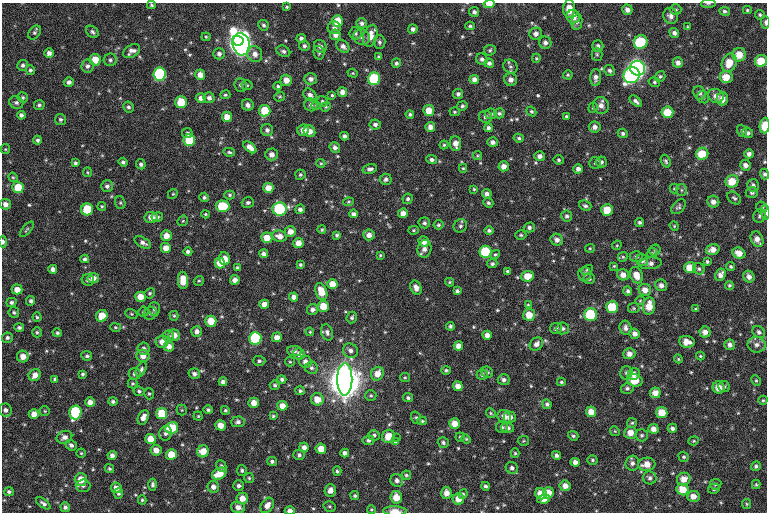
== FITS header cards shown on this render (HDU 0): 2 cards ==
NAXIS1  =                  765 /fastest changing axis
NAXIS2  =                  510 /next to fastest changing axis

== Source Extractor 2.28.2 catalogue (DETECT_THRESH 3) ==
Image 765 x 510 px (HDU 0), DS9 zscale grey, 1 PNG px = 1 image px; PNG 769 x 514 px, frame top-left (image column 1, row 510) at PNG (2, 3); each listed source drawn as its Kron ellipse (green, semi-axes under 4 px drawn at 4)
Background 326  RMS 13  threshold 38.3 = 3 sigma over >= 5 px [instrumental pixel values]
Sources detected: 555; of the 555, the 500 brightest by FLUX_AUTO listed and drawn (55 fainter detections omitted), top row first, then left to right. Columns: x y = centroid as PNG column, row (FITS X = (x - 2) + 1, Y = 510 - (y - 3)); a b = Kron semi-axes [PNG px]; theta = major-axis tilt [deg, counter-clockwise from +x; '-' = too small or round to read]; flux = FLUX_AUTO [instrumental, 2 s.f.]
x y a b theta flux
489 4 6 4 6 7.3e+03
708 4 7 3 5 1.2e+03
151 5 4 4 - 1.3e+03
287 7 4 3 - 1.0e+03
569 9 9 6 87 9.6e+03
627 10 5 5 - 3.7e+03
676 10 5 5 - 1.4e+03
747 10 4 3 - 1.1e+03
725 11 5 4 - 2.0e+03
474 12 5 5 - 2.4e+03
760 15 5 4 - 1.3e+03
671 16 8 7 - 3.8e+03
573 17 7 6 - 8.4e+03
337 21 6 5 - 1.6e+04
577 22 8 5 79 2.1e+03
765 22 6 3 -87 1.9e+03
362 23 5 5 - 2.7e+03
263 25 5 5 - 1.7e+03
470 26 5 3 - 1.4e+03
688 27 4 4 - 1.0e+03
334 28 6 6 - 3.1e+03
413 29 4 4 - 2.9e+03
92 32 7 5 -42 2.2e+03
34 33 8 5 51 1.8e+03
355 33 6 6 - 2.3e+03
674 33 5 4 - 2.9e+03
536 34 6 6 - 3.8e+03
335 35 5 5 - 4.4e+03
370 36 11 7 73 1.0e+04
206 37 4 4 - 9.8e+02
362 37 8 7 - 4.1e+03
301 38 5 4 - 2.4e+03
238 41 6 5 - 3.3e+05
379 42 7 6 - 2.3e+03
641 42 7 6 - 4.8e+04
545 43 6 6 - 3.1e+03
241 44 11 8 -76 8.5e+05
304 46 5 5 - 2.1e+03
320 46 7 6 - 3.4e+03
343 46 7 5 -44 3.6e+03
598 46 5 5 - 3.1e+03
490 50 6 5 - 1.5e+03
132 51 9 6 30 4.2e+03
283 51 7 5 -27 2.3e+03
49 53 5 5 - 3.8e+03
319 53 7 5 -76 1.8e+03
219 54 5 5 - 2.7e+03
255 54 8 7 - 5.4e+03
597 54 6 5 - 1.6e+03
739 55 7 6 - 1.1e+04
379 56 4 4 - 1.2e+03
536 58 4 3 - 1.1e+03
482 59 6 5 - 2.4e+03
95 60 6 5 - 1.3e+04
110 60 6 6 - 2.2e+03
761 61 6 6 - 1.5e+04
396 63 5 4 - 1.8e+03
489 63 5 4 - 2.7e+03
678 63 5 5 - 4.1e+03
729 63 9 7 68 1.2e+04
23 65 5 5 - 2.2e+03
87 66 7 6 - 2.7e+03
510 66 7 6 - 2.5e+03
638 68 7 7 - 5.2e+05
30 70 5 4 - 1.8e+03
610 71 5 5 - 2.3e+03
353 73 5 4 - 1.0e+03
159 74 6 6 - 8.7e+04
200 75 5 5 - 6.7e+03
568 75 5 4 - 1.2e+03
632 75 8 7 - 1.5e+05
660 76 6 5 - 1.4e+03
596 77 8 5 88 3.8e+03
726 77 6 6 - 1.2e+04
311 79 6 5 - 3.7e+03
374 79 6 6 - 6.1e+04
474 79 5 4 - 4.4e+03
286 80 5 5 - 7.1e+03
511 80 6 6 - 4.6e+03
69 82 5 4 - 3.3e+03
654 82 6 4 -16 1.4e+03
241 85 7 6 - 2.6e+03
247 85 5 5 - 1.1e+03
278 86 4 3 - 1.3e+03
342 92 5 5 - 5.1e+03
700 93 7 6 - 3.0e+03
458 94 5 5 - 2.5e+03
225 95 5 4 - 1.3e+03
310 95 7 5 -43 4.1e+03
332 95 4 4 - 1.1e+03
716 96 8 7 - 5.4e+03
280 97 5 5 - 1.2e+03
703 97 6 5 - 1.7e+03
23 98 5 5 - 1.6e+03
201 98 5 5 - 4.6e+03
209 98 5 5 - 3.0e+03
722 99 6 6 - 7.3e+03
322 101 5 5 - 1.5e+03
636 101 7 4 -40 2.6e+03
181 102 6 6 - 1.9e+04
16 103 7 6 - 2.4e+03
39 105 5 5 - 1.8e+03
248 105 6 5 - 3.7e+03
311 105 6 6 - 3.2e+03
316 106 4 4 - 9.8e+02
462 106 5 4 - 1.7e+03
601 106 8 7 - 5.5e+03
128 107 5 5 - 2.0e+03
326 107 5 4 - 1.3e+03
593 108 5 4 - 1.3e+03
429 110 5 5 - 1.1e+04
265 111 6 5 - 2.2e+04
531 111 5 4 - 1.5e+03
455 112 5 4 - 1.1e+03
667 112 6 5 - 1.6e+04
499 113 5 5 - 1.8e+03
410 114 4 4 - 1.6e+03
491 114 6 5 - 2.0e+03
21 115 4 4 - 2.5e+03
566 116 3 3 - 1.3e+03
227 117 5 5 - 8.5e+03
485 117 6 6 - 2.5e+03
60 119 5 5 - 1.7e+03
375 124 6 5 - 2.6e+03
765 126 8 5 85 1.1e+04
430 127 5 5 - 5.1e+03
595 127 6 5 - 3.6e+03
488 128 4 4 - 2.2e+03
267 130 6 6 - 2.6e+03
303 130 6 5 - 6.2e+03
309 131 6 5 - 6.2e+03
742 131 6 4 -71 1.6e+03
187 133 5 5 - 2.1e+03
623 133 5 4 - 2.1e+03
748 133 5 5 - 2.5e+03
344 136 4 4 - 2.7e+03
519 138 5 4 - 1.6e+03
37 140 4 4 - 1.9e+03
189 140 6 5 - 3.1e+04
492 142 5 5 - 3.5e+03
456 143 7 5 -84 6.3e+03
444 145 4 4 - 1.2e+03
250 147 8 4 -39 6.7e+03
335 147 6 5 - 3.1e+03
5 149 5 5 - 9.8e+02
229 152 6 4 -12 1.5e+03
271 154 6 6 - 5.2e+03
702 154 6 6 - 1.8e+04
749 154 4 4 - 3.2e+03
477 156 4 4 - 1.1e+03
540 156 5 5 - 3.6e+03
432 160 5 4 - 2.6e+03
558 160 5 5 - 1.6e+03
666 161 6 4 -69 1.6e+03
123 162 5 4 - 1.9e+03
601 162 6 5 - 2.4e+03
75 163 4 3 - 1.7e+03
321 163 4 4 - 1.0e+03
595 163 5 5 - 1.5e+03
141 164 5 5 - 2.0e+03
745 165 5 5 - 4.3e+03
504 166 5 5 - 5.4e+03
463 168 4 3 - 1.1e+03
370 169 7 4 12 2.6e+03
578 169 4 4 - 3.8e+03
87 172 5 4 - 9.8e+02
765 174 5 4 - 2.1e+03
300 175 5 5 - 1.6e+03
13 177 5 4 - 1.0e+03
386 179 6 5 - 2.3e+03
732 181 6 6 - 1.5e+04
753 185 6 6 - 2.6e+03
107 186 6 5 - 2.5e+03
18 188 5 5 - 2.2e+04
268 188 5 5 - 1.0e+04
474 189 4 4 - 1.1e+03
674 189 5 4 - 1.0e+03
682 190 6 5 - 1.7e+03
752 193 6 5 - 2.3e+03
173 194 5 4 - 1.1e+03
487 194 5 4 - 3.3e+03
230 195 5 4 - 1.4e+03
204 197 5 4 - 1.9e+03
734 198 8 5 -41 1.8e+03
408 199 5 5 - 1.9e+03
348 202 5 3 - 1.1e+03
713 202 6 6 - 4.6e+03
120 203 6 5 - 1.3e+03
248 203 6 5 - 1.7e+03
488 203 5 4 - 1.5e+03
5 204 5 5 - 4.2e+03
102 206 4 4 - 1.2e+03
223 206 7 5 -5 3.3e+04
585 206 6 5 - 2.1e+03
678 207 9 5 47 2.0e+03
762 207 6 5 - 1.7e+03
87 209 6 6 - 2.8e+04
279 209 7 6 - 7.6e+04
300 209 5 5 - 3.3e+03
607 210 6 6 - 1.5e+04
765 212 7 4 -89 1.7e+03
403 213 5 4 - 5.9e+03
206 214 4 3 - 9.8e+02
354 214 4 4 - 2.9e+03
567 216 5 5 - 2.0e+03
760 216 7 6 - 2.1e+03
151 217 6 5 - 6.2e+03
157 217 6 4 8 2.0e+03
183 221 6 4 44 1.2e+03
640 222 4 4 - 1.8e+03
424 223 6 5 - 2.2e+03
438 225 5 5 - 1.5e+03
460 226 7 6 - 2.2e+03
674 226 5 4 - 9.9e+02
529 227 5 5 - 2.1e+03
27 229 9 3 50 1.3e+03
322 230 4 4 - 1.0e+03
413 230 5 4 - 1.1e+03
489 230 5 4 - 1.9e+03
290 231 5 5 - 6.3e+03
337 235 4 3 - 1.7e+03
369 235 6 5 - 4.7e+03
521 235 5 4 - 1.4e+03
166 236 5 5 - 7.9e+03
279 236 7 5 -12 6.0e+03
267 238 5 5 - 1.1e+04
757 239 8 6 -64 5.7e+03
557 240 6 5 - 3.9e+03
3 242 6 4 -87 2.5e+03
424 242 5 5 - 6.5e+03
143 243 9 5 -28 3.7e+03
298 243 5 5 - 9.2e+03
617 245 5 4 - 1.0e+03
166 248 5 5 - 7.6e+03
590 248 5 4 - 1.0e+03
424 249 9 6 74 4.3e+03
713 249 7 5 18 6.7e+03
655 250 6 5 - 1.5e+03
188 252 4 4 - 2.4e+03
485 252 6 6 - 4.6e+04
652 253 5 4 - 1.1e+03
739 253 7 5 -28 7.8e+03
264 254 4 4 - 3.4e+03
495 254 5 4 - 1.2e+03
380 255 4 3 - 1.1e+03
623 257 5 4 - 1.1e+03
636 257 6 5 - 2.0e+03
85 259 4 4 - 1.9e+03
225 259 6 5 - 9.3e+03
642 260 6 5 - 3.2e+03
707 261 4 3 - 1.4e+03
220 263 5 5 - 1.5e+04
650 263 11 6 6 4.2e+03
492 264 5 4 - 1.9e+03
300 265 3 3 - 1.5e+03
614 266 4 4 - 9.7e+02
731 267 4 4 - 1.4e+03
237 268 4 4 - 1.4e+03
690 268 6 5 - 1.5e+04
53 269 4 4 - 4.2e+03
699 269 6 5 - 1.9e+03
587 270 6 4 30 1.2e+03
508 271 4 3 - 1.9e+03
585 274 7 6 - 2.6e+03
623 275 6 6 - 5.8e+03
636 275 8 6 -68 1.0e+04
721 275 6 5 - 4.4e+03
528 276 6 5 - 1.2e+04
749 277 6 5 - 4.5e+03
93 278 6 5 - 5.4e+03
589 279 6 5 - 1.6e+03
88 280 6 5 - 2.4e+03
183 280 8 5 -88 1.6e+04
235 280 5 4 - 4.4e+03
199 281 5 4 - 1.1e+03
450 282 4 4 - 1.1e+03
332 284 5 5 - 1.0e+04
661 285 6 5 - 3.9e+03
729 285 4 4 - 1.2e+03
416 288 7 5 -65 4.7e+03
17 289 5 5 - 7.1e+03
645 290 6 6 - 6.9e+03
321 291 9 5 -70 1.5e+04
457 291 4 4 - 1.9e+03
628 291 4 4 - 2.0e+03
150 293 5 5 - 1.5e+03
140 297 5 5 - 1.0e+04
294 297 4 4 - 4.0e+03
31 301 5 4 - 2.3e+03
640 301 5 4 - 1.0e+03
11 302 5 4 - 2.2e+03
264 304 5 4 - 5.6e+03
528 305 4 4 - 1.1e+03
323 306 5 5 - 1.6e+04
649 306 9 6 83 1.2e+04
612 307 6 6 - 2.8e+04
634 308 6 5 - 1.2e+03
154 309 7 5 -86 2.6e+03
312 309 6 5 - 3.3e+03
696 309 4 3 - 1.3e+03
14 312 5 5 - 1.6e+03
143 312 5 5 - 1.2e+03
150 313 7 6 - 1.6e+03
131 314 6 4 -21 1.1e+03
591 314 6 6 - 4.7e+04
529 315 6 6 - 1.2e+04
102 316 6 5 - 1.3e+04
174 316 5 4 - 1.3e+03
37 317 5 4 - 1.3e+03
352 317 6 5 - 1.7e+03
211 321 5 5 - 1.6e+04
450 326 4 4 - 1.8e+03
19 327 5 4 - 2.0e+03
115 327 5 4 - 1.1e+03
556 328 6 5 - 1.8e+03
563 328 6 6 - 2.3e+03
626 328 7 6 - 3.5e+03
197 331 5 5 - 3.9e+03
37 332 5 4 - 1.4e+03
310 332 4 3 - 9.7e+02
327 332 8 5 -71 2.5e+03
705 332 5 5 - 5.3e+03
759 332 7 5 -47 2.6e+03
57 333 4 4 - 1.7e+03
635 334 5 5 - 4.3e+03
174 335 6 5 - 7.5e+03
487 335 4 4 - 4.8e+03
168 336 6 5 - 2.1e+03
277 337 5 4 - 7.0e+03
7 338 5 5 - 2.1e+03
255 338 6 6 - 7.7e+04
162 342 6 6 - 7.4e+03
687 342 8 6 -6 6.7e+03
536 344 7 6 - 3.9e+03
730 345 5 5 - 3.7e+03
757 345 9 8 - 4.3e+03
169 346 5 5 - 5.4e+03
458 346 4 4 - 5.9e+03
144 349 6 6 - 2.9e+03
295 351 7 5 -5 2.6e+03
350 351 8 7 - 3.5e+03
299 354 6 5 - 4.4e+03
629 354 6 5 - 5.2e+03
23 356 6 5 - 7.2e+03
87 356 5 4 - 1.8e+03
143 356 6 6 - 7.0e+03
700 356 4 4 - 9.7e+02
678 359 4 4 - 9.8e+02
259 361 6 5 - 1.8e+03
290 362 5 4 - 1.1e+03
305 362 6 6 - 4.4e+03
311 368 6 6 - 2.1e+03
141 369 8 4 62 2.3e+03
446 370 5 4 - 1.6e+03
487 372 6 5 - 2.1e+03
626 373 7 6 - 1.9e+03
83 374 3 3 - 1.5e+03
135 374 6 6 - 2.7e+03
194 374 6 5 - 2.7e+03
377 374 7 6 - 8.9e+03
482 374 6 5 - 2.1e+03
634 374 6 5 - 4.2e+03
35 375 6 5 - 7.4e+03
405 377 5 4 - 1.1e+03
55 379 4 4 - 1.4e+03
282 379 4 4 - 2.0e+03
345 379 16 7 90 4.1e+06
504 380 6 5 - 2.9e+03
635 380 8 6 -19 1.7e+04
756 380 5 4 - 1.2e+03
223 382 4 4 - 3.2e+03
561 382 4 3 - 1.3e+03
133 384 5 5 - 1.4e+03
275 385 5 4 - 1.6e+03
458 386 5 5 - 6.5e+03
719 387 6 6 - 8.1e+03
724 387 6 5 - 1.7e+03
627 388 6 5 - 1.9e+03
139 391 5 4 - 1.9e+03
300 391 5 4 - 1.7e+03
655 393 5 5 - 6.7e+03
149 394 6 4 -74 1.3e+03
371 395 5 5 - 1.5e+03
408 398 5 4 - 1.8e+03
317 399 6 6 - 1.1e+04
763 400 4 4 - 1.1e+03
113 401 4 4 - 2.0e+03
90 402 5 5 - 6.3e+03
254 403 5 5 - 8.2e+03
547 404 5 4 - 2.1e+03
282 406 5 5 - 8.6e+03
5 410 6 6 - 3.4e+03
182 410 5 5 - 1.1e+03
208 410 4 4 - 1.6e+03
225 410 4 4 - 1.3e+03
45 411 5 4 - 1.0e+03
75 412 7 6 - 7.4e+04
591 412 5 5 - 9.3e+03
662 412 5 5 - 1.3e+04
491 413 5 4 - 1.1e+03
34 414 5 5 - 8.3e+03
161 414 5 5 - 2.6e+04
198 416 4 4 - 9.9e+02
273 416 4 4 - 1.1e+03
143 417 8 5 67 5.4e+03
504 417 7 6 - 6.4e+03
510 417 6 6 - 4.9e+03
416 418 6 5 - 1.5e+03
422 421 5 4 - 1.1e+03
238 422 7 5 5 2.8e+03
632 423 5 5 - 1.4e+03
455 424 5 5 - 9.5e+03
220 425 5 5 - 1.1e+04
502 427 6 5 - 2.0e+03
172 428 6 5 - 2.2e+04
507 428 6 5 - 2.9e+03
672 428 5 4 - 2.7e+03
653 429 5 5 - 5.0e+03
615 431 5 4 - 1.0e+03
166 433 7 6 - 2.7e+03
630 433 6 6 - 7.9e+03
374 435 6 5 - 2.1e+03
642 435 6 6 - 1.8e+03
388 436 7 6 - 1.4e+04
573 436 5 4 - 1.6e+03
64 437 8 6 24 4.2e+03
396 437 2 2 - 1.0e+04
460 437 4 4 - 1.1e+03
150 439 5 5 - 1.1e+04
466 439 5 4 - 1.0e+03
368 440 6 5 - 2.1e+03
523 441 5 5 - 1.1e+03
694 441 5 4 - 1.1e+03
395 442 4 4 - 1.0e+03
443 443 6 5 - 1.9e+03
71 445 6 5 - 2.5e+03
304 447 5 4 - 4.1e+03
321 449 5 5 - 9.8e+03
156 450 5 5 - 6.3e+03
203 451 6 5 - 1.1e+04
81 453 4 4 - 1.1e+03
345 453 4 4 - 3.2e+03
515 453 5 4 - 1.2e+03
112 455 4 4 - 3.7e+03
171 455 5 5 - 1.6e+04
299 455 5 5 - 2.0e+03
557 455 4 4 - 2.7e+03
684 457 5 5 - 1.4e+03
592 460 5 4 - 1.4e+03
272 461 5 4 - 2.0e+03
575 462 4 4 - 4.0e+03
632 463 7 7 - 3.2e+03
647 464 8 6 3 8.3e+03
221 466 6 5 - 2.0e+03
756 466 5 4 - 1.9e+03
512 468 6 5 - 2.8e+03
109 469 5 4 - 1.6e+03
242 470 5 5 - 1.6e+03
337 471 4 4 - 1.4e+03
219 474 7 5 27 1.4e+04
406 475 4 4 - 1.4e+03
249 478 5 5 - 1.3e+03
650 478 7 6 - 2.7e+03
81 479 6 6 - 1.3e+04
684 479 7 6 - 7.6e+03
397 480 6 6 - 3.4e+03
716 484 6 5 - 1.4e+03
756 484 5 4 - 1.1e+03
152 485 6 4 -89 1.9e+03
83 486 7 6 - 2.4e+03
239 486 5 5 - 2.6e+03
485 486 4 4 - 1.9e+03
565 486 5 5 - 5.5e+03
213 487 6 6 - 4.6e+03
116 488 5 5 - 5.5e+03
714 489 6 5 - 1.4e+03
330 490 6 5 - 5.4e+03
683 490 6 5 - 1.4e+04
9 492 5 4 - 1.8e+03
118 493 5 4 - 1.8e+03
446 493 6 5 - 5.8e+03
548 493 5 5 - 1.1e+04
463 494 5 4 - 1.3e+03
541 494 6 5 - 1.1e+04
355 496 4 4 - 1.4e+03
693 496 6 5 - 6.0e+03
396 497 6 6 - 1.2e+04
242 498 5 5 - 7.8e+03
458 499 6 5 - 8.8e+03
544 499 6 4 8 5.1e+03
142 500 4 4 - 1.2e+03
43 503 8 4 -36 2.3e+03
747 504 5 4 - 1.0e+03
267 505 8 6 57 5.8e+03
329 506 6 5 - 1.4e+03
65 507 5 4 - 2.5e+03
238 507 7 5 -16 5.3e+03
371 509 4 4 - 1.0e+03
290 511 5 4 - 4.5e+03
395 511 12 4 -2 7.8e+03
At the frame edge (FLAGS 8, measured only in part): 10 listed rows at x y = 489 4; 708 4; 151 5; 765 22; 765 126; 765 174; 765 212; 3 242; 290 511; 395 511
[55 fainter detections neither listed nor drawn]

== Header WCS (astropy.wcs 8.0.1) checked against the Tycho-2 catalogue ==
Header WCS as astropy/WCSLIB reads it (CRVAL/CRPIX/CD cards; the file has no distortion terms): RA---TAN/DEC--TAN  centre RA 19:46:13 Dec +32:05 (296.55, +32.08 deg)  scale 1.08 arcsec/px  FOV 13.8' x 9.2'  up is -180 deg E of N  parity flipped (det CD > 0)
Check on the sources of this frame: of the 60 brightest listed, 3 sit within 2.0 arcsec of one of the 8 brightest Tycho-2 stars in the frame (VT <= 12.57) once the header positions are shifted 0.38 arcsec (0.03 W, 0.38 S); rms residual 0.71 arcsec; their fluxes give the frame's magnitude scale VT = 24.53 - 2.5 log10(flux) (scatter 0.12 mag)
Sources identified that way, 3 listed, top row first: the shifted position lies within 2.0 arcsec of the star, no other Tycho-2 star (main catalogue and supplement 1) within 4.0 arcsec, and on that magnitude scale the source's flux lands within +1.5 / -3 mag of the star's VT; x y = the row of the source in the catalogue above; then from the Tycho-2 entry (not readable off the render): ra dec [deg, ICRS J2000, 3 dp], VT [Tycho-2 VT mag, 2 dp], TYC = Tycho-2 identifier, HIP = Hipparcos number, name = IAU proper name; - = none
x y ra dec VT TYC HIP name
638 68 296.462 +32.023 10.36 2660-2920-1 - -
159 74 296.631 +32.024 11.92 2660-1978-1 - -
374 79 296.556 +32.025 12.57 2660-3466-1 - -